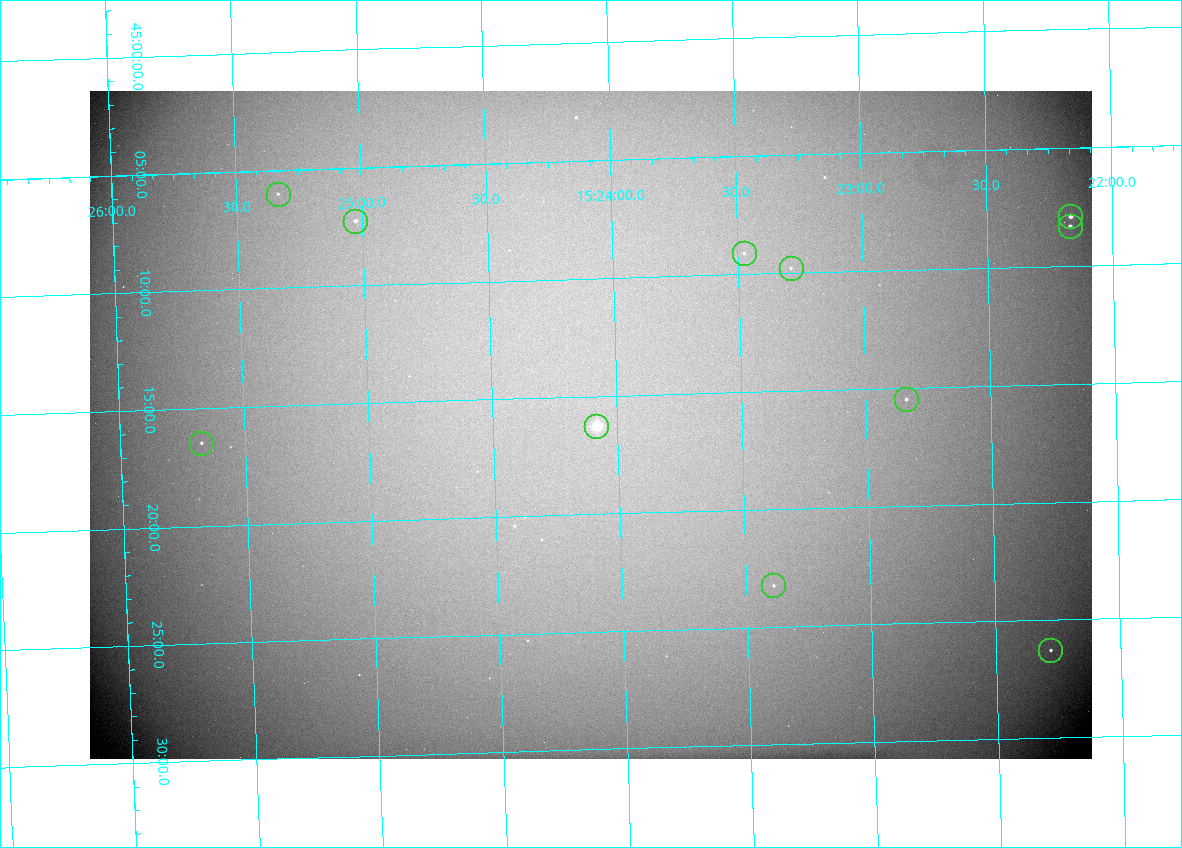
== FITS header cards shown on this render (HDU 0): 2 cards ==
NAXIS1  =                 1002 /fastest changing axis
NAXIS2  =                  668 /next to fastest changing axis

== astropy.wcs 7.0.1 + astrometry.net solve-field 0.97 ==
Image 1002 x 668 px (HDU 0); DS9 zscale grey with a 90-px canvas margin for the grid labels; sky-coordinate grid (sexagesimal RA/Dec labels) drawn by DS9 from the SOLVED WCS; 11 Tycho-2 reference stars matched to detected sources circled (green)
Header WCS: none
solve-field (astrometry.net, Tycho-2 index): SOLVED blind (the file carries no WCS)
Solved WCS: RA---TAN-SIP/DEC--TAN-SIP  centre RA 15:24:06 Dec +45:16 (231.03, +45.27 deg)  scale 2.54 arcsec/px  FOV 42.5' x 28.4'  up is -178 deg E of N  parity flipped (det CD > 0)
(file carries no celestial WCS; the grid is the blind solution)
Tycho-2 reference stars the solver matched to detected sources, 11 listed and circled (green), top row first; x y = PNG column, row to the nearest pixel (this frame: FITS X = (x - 90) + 1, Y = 668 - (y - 91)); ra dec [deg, ICRS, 3 dp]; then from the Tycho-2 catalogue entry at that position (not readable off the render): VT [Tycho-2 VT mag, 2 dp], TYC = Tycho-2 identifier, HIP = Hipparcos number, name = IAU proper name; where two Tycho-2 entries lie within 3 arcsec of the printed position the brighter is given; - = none
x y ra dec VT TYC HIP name
278 194 231.333 +45.100 12.23 3482-107-1 - -
1070 216 230.541 +45.132 9.55 3482-73-1 - -
355 221 231.257 +45.121 10.90 3482-113-1 - -
1070 226 230.542 +45.139 10.14 3482-1693-1 - -
744 253 230.869 +45.152 12.07 3482-1675-1 - -
791 268 230.822 +45.163 12.03 3482-1656-1 - -
906 399 230.710 +45.258 11.28 3482-1488-1 - -
596 426 231.021 +45.271 6.19 3482-1697-1 75369 -
201 443 231.419 +45.274 11.55 3482-1530-1 - -
773 585 230.848 +45.387 12.01 3482-1324-1 - -
1050 650 230.571 +45.438 10.99 3482-1241-1 - -